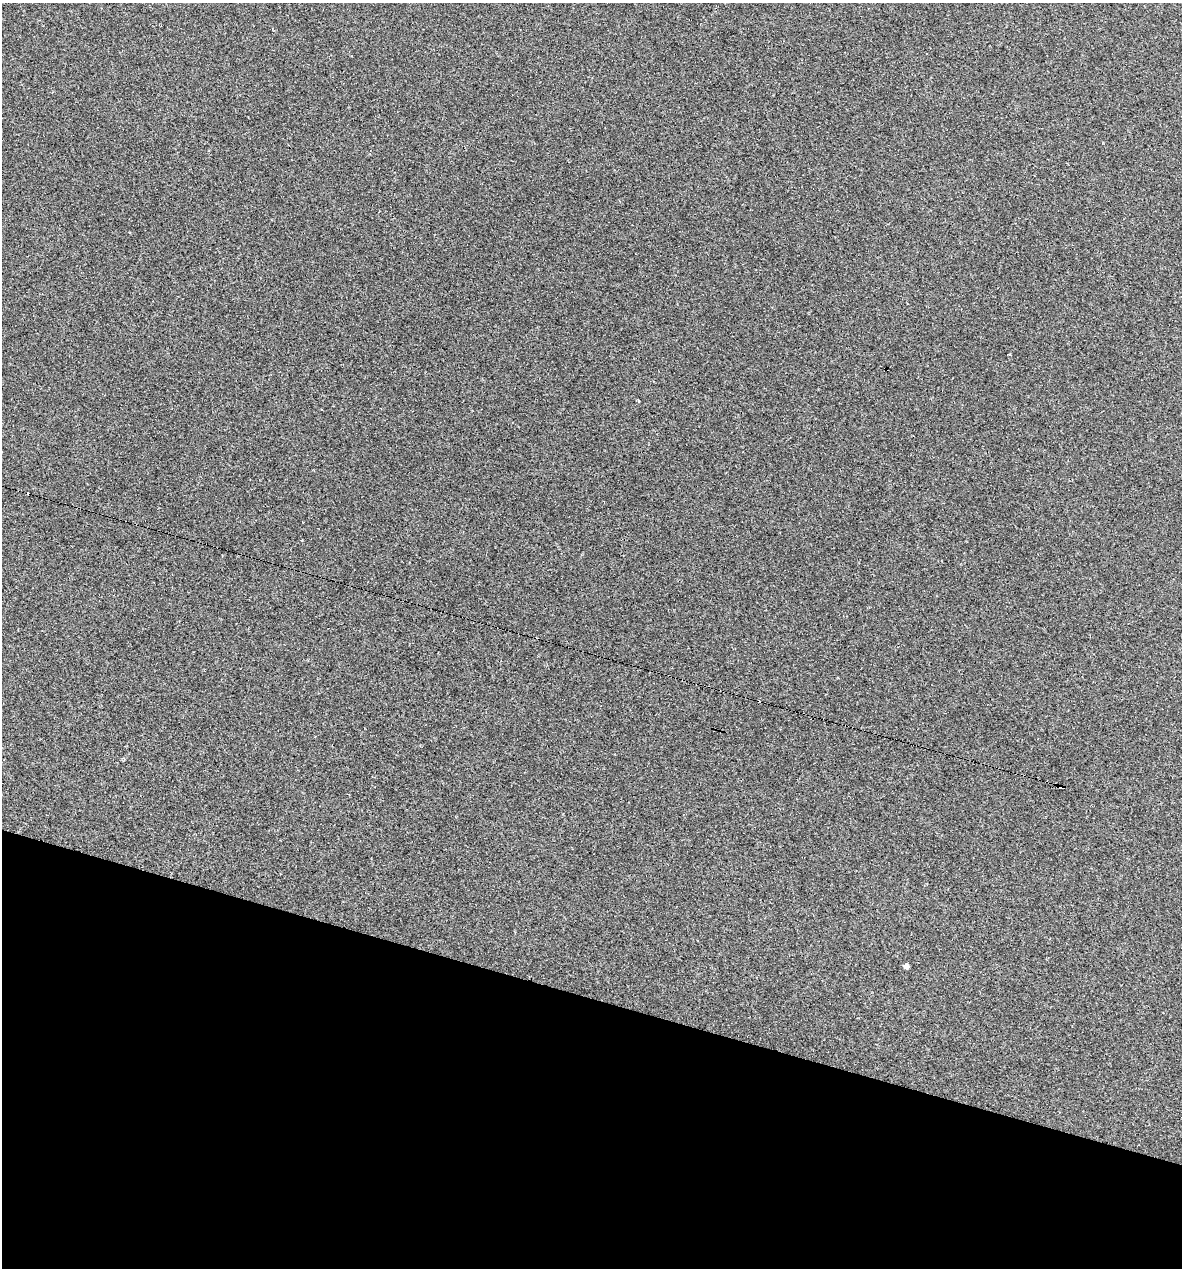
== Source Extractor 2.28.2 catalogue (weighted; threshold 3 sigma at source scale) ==
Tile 15 of 4 x 4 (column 3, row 4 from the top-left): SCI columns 2602-3781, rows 1-1266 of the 5084 x 5064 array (HDU 1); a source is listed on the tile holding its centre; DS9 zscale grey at full resolution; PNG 1184 x 1270 px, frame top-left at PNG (2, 3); no overlay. Shown black and unused: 21% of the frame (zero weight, under 3 of 4 exposures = <1% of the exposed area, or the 3 px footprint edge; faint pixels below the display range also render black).
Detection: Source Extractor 2.28.2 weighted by HDU 2 'WHT'; one run over the whole footprint, this tile lists its part. Background 0.0888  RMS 0.0058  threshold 0.026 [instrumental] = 3 sigma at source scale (4.5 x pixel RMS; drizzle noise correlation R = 1.50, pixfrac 1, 0.05/0.05 arcsec/px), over >= 5 px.
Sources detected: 5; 2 cosmic-ray / hot-pixel residue — not listed; the other 3 listed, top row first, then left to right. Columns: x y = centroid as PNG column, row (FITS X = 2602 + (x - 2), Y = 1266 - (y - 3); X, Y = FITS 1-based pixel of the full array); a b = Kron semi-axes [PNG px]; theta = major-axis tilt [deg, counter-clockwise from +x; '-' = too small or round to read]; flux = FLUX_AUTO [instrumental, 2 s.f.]
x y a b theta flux
639 401 4 2 - 0.44
1060 787 5 3 - 120
906 966 4 4 - 3.2
Overlapping masked pixels (flux is a lower limit): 1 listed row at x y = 1060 787